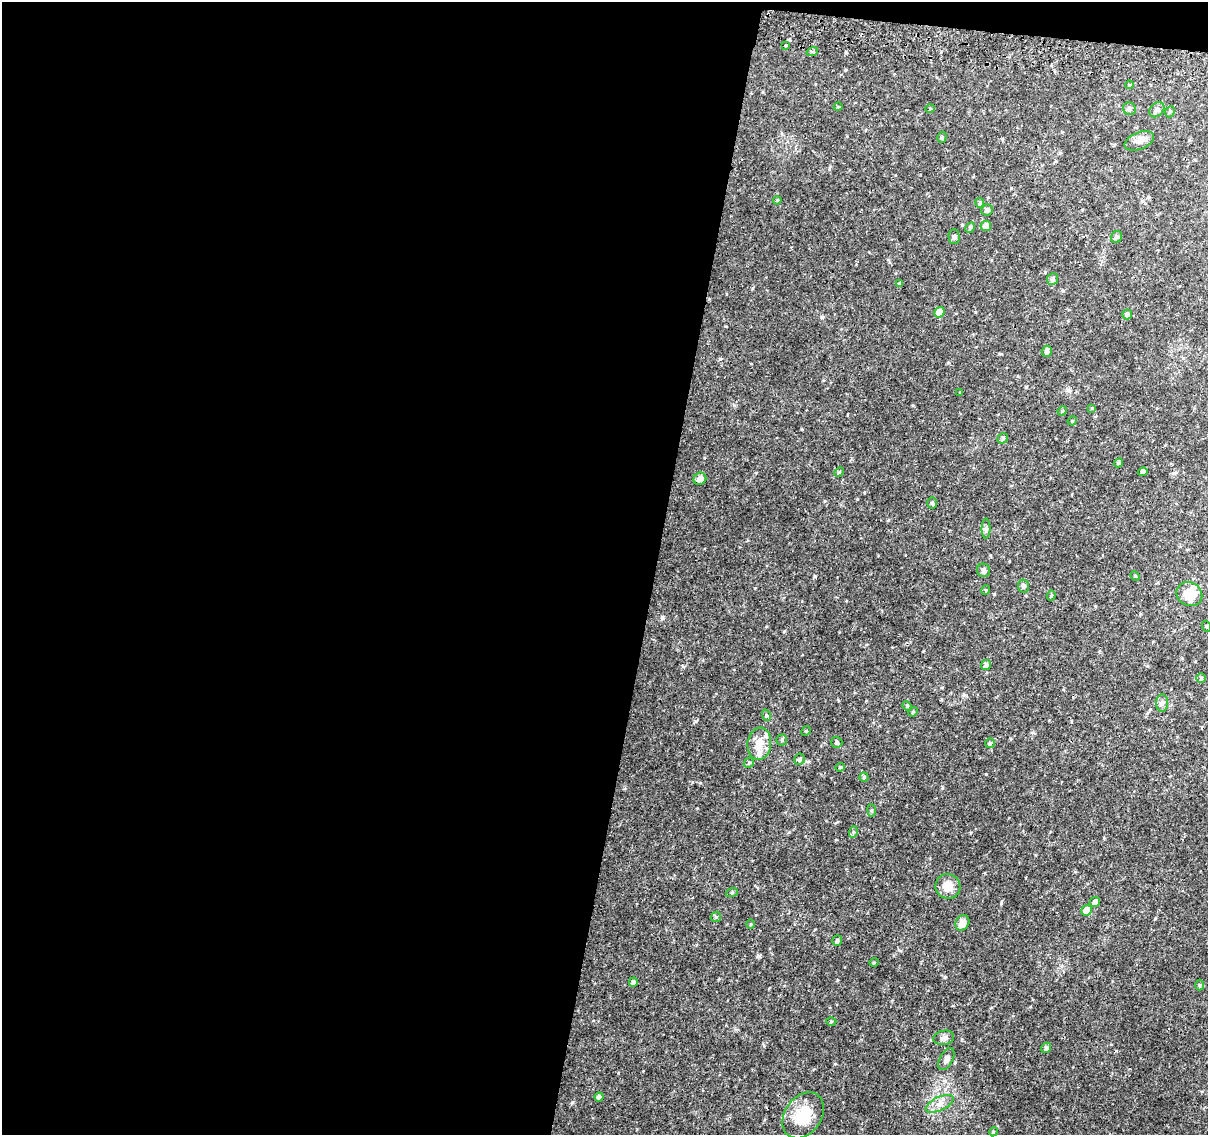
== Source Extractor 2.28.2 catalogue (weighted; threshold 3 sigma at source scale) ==
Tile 1 of 4 x 4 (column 1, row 1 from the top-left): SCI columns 6-1211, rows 3662-4794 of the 4843 x 5116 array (HDU 1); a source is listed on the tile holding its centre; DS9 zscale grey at full resolution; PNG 1210 x 1137 px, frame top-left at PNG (2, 2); each listed source drawn as its Kron ellipse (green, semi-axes under 4 px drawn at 4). Shown black and unused: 55% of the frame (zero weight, under 2 of 3 exposures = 2% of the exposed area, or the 3 px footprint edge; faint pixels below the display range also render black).
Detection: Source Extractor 2.28.2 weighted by HDU 2 'WHT'; one run over the whole footprint, this tile lists its part. Background 0.0111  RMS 0.0038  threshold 0.017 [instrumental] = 3 sigma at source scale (4.5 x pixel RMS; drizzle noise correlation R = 1.50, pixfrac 1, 0.0396/0.0396 arcsec/px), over >= 5 px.
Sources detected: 79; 3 inside a brighter listed object's ellipse — not listed separately; the other 76 listed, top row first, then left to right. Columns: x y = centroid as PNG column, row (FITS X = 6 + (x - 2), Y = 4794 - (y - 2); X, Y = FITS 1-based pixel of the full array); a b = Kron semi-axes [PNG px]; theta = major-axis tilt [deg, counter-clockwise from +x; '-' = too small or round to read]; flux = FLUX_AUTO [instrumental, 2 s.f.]
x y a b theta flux
785 45 3 3 - 1.5
812 52 6 4 18 0.51
1129 85 4 3 - 0.3
838 107 4 3 - 0.32
930 109 4 4 - 0.39
1129 109 6 6 - 0.99
1157 110 8 6 45 1
1170 112 6 4 65 0.59
942 137 6 4 72 0.58
1139 141 15 8 22 2.4
777 200 4 3 - 0.38
980 203 5 4 - 0.63
987 210 6 5 - 1.1
986 226 5 5 - 2.9
970 228 6 4 63 0.55
954 237 7 5 -89 0.75
1116 237 6 5 - 0.9
1053 279 6 5 - 0.92
899 283 3 3 - 0.67
939 312 5 5 - 4
1127 315 5 5 - 0.77
1047 351 5 5 - 0.92
960 392 3 3 - 0.27
1092 408 3 3 - 0.31
1062 411 5 4 - 0.39
1072 421 5 4 - 0.38
1003 438 5 5 - 0.85
1119 463 5 4 - 0.6
839 472 5 4 - 0.43
1143 472 4 4 - 1.8
700 479 6 6 - 1.8
932 503 6 5 - 0.61
986 529 10 4 90 0.78
983 570 7 6 - 0.9
1135 576 5 4 - 0.43
1023 586 6 5 - 0.94
986 590 5 3 - 0.32
1189 594 13 11 -32 7.9
1051 596 5 4 - 0.51
1206 626 5 3 - 0.31
986 665 5 4 - 1.3
1201 678 4 4 - 0.57
1162 703 8 6 -90 1.1
907 706 5 4 - 0.46
913 712 5 4 - 0.4
766 715 6 3 -72 0.43
806 731 5 4 - 0.39
782 740 5 5 - 0.62
837 742 5 5 - 0.79
990 743 5 5 - 0.52
759 744 16 12 81 4.7
800 759 6 5 - 0.83
749 763 5 4 - 0.49
840 767 4 4 - 0.37
864 777 4 4 - 0.51
872 810 6 3 -83 0.45
853 832 6 3 72 0.43
948 886 12 12 - 4.3
732 892 6 4 20 0.46
1095 902 5 4 - 1.7
1087 910 5 5 - 4.3
716 917 5 5 - 0.54
962 923 8 6 61 2.4
751 924 5 3 - 0.34
837 941 5 5 - 0.71
874 962 5 3 - 0.31
633 982 4 4 - 0.88
1199 985 5 3 - 0.41
831 1021 5 3 - 0.38
944 1038 10 7 10 1.3
1046 1048 5 4 - 1.3
946 1059 12 6 62 1.5
599 1097 4 4 - 0.98
940 1104 15 7 25 2.6
803 1115 25 18 55 11
993 1132 4 3 - 0.35
Unlisted compact peaks at least as high as the median listed source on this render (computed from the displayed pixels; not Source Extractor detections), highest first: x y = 572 1102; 1001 903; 945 977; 696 721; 662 617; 815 576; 759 956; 964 695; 720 359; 822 317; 837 980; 704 458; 994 594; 845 70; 971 832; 835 1064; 1155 918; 697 808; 899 950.